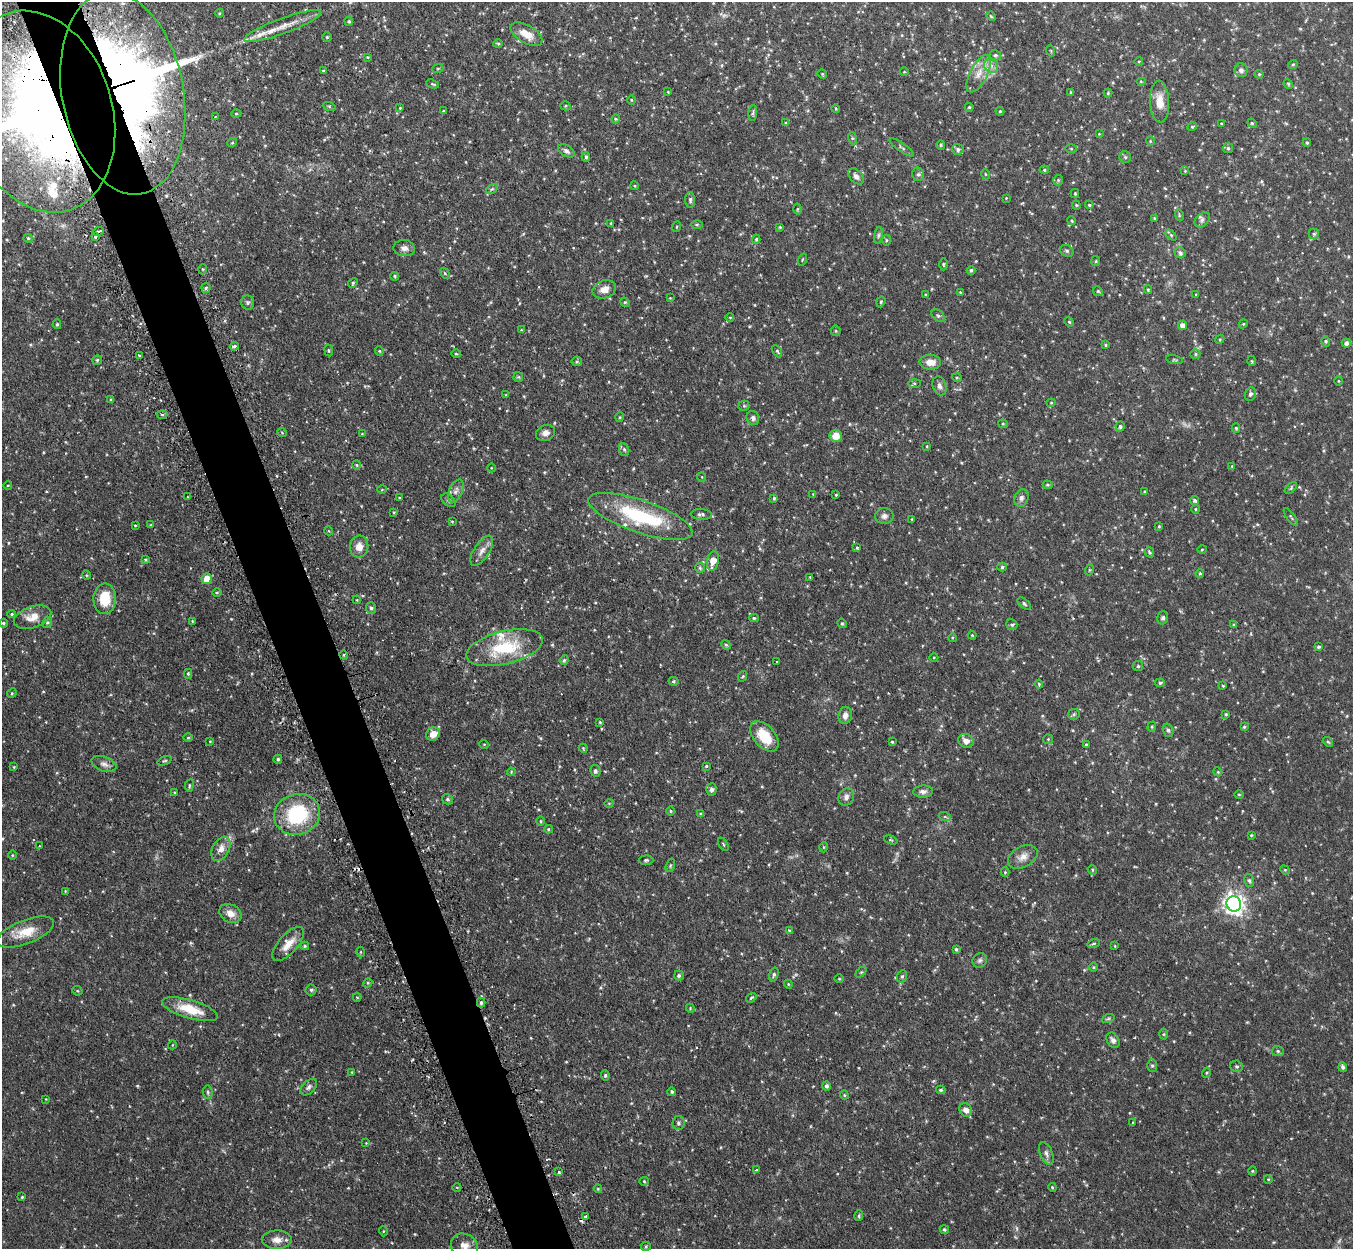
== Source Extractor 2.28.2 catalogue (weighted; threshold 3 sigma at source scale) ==
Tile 11 of 4 x 4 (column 3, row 3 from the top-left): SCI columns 2744-4094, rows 1422-2668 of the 5485 x 5464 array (HDU 1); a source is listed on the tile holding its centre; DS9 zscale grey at full resolution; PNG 1355 x 1251 px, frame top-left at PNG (2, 2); each listed source drawn as its Kron ellipse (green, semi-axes under 4 px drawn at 4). Shown black and unused: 5% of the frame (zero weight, under 2 of 3 exposures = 4% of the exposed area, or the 3 px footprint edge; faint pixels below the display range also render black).
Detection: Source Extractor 2.28.2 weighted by HDU 2 'WHT'; one run over the whole footprint, this tile lists its part. Background 0.0971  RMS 0.0069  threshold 0.0311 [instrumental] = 3 sigma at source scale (4.5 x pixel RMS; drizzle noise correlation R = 1.50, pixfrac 1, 0.05/0.05 arcsec/px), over >= 5 px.
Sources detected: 369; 1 too faint to see at this stretch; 2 inside a brighter object's white glare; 4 cosmic-ray / hot-pixel residue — neither listed nor drawn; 10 inside a brighter listed object's ellipse — not listed separately; the other 352 listed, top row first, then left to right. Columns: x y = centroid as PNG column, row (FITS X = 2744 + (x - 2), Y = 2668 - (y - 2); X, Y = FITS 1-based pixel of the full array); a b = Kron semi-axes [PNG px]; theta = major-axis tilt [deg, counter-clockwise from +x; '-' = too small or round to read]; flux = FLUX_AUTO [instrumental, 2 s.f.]
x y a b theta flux
220 13 4 3 - 0.55
991 16 5 4 - 0.69
349 21 5 4 - 0.85
282 26 41 7 20 12
526 34 18 9 -31 8.6
327 37 4 4 - 0.73
498 44 4 4 - 0.76
1051 51 6 3 -72 0.64
995 55 5 5 - 1
368 57 4 3 - 0.63
1139 61 4 3 - 0.53
1293 64 5 3 - 0.57
991 66 8 6 -45 2.9
438 68 5 3 - 0.61
1241 70 7 6 - 2.3
323 71 4 2 - 0.48
904 72 4 3 - 0.46
822 74 5 4 - 0.71
979 74 20 8 62 7.5
1259 74 4 4 - 0.71
1141 81 5 4 - 0.7
433 84 7 3 -20 0.74
1288 84 5 4 - 0.77
668 92 4 2 - 0.53
123 93 102 60 -79 620
1071 93 4 3 - 1.1
1108 93 4 4 - 0.84
631 100 5 3 - 0.59
1160 102 21 9 -88 9.1
329 106 6 4 -19 0.9
565 106 5 4 - 0.81
969 107 4 4 - 0.78
400 108 3 3 - 0.48
836 109 4 3 - 0.56
444 111 4 3 - 0.7
1000 111 4 4 - 0.73
39 112 103 73 -73 770
753 113 8 3 85 0.98
236 114 5 3 - 0.66
215 117 3 2 - 0.75
616 119 4 4 - 0.8
786 123 4 4 - 0.76
1221 123 3 2 - 0.51
1252 123 5 4 - 0.85
1192 127 5 4 - 0.86
1099 134 4 4 - 0.55
852 138 6 4 -72 0.77
1150 141 5 4 - 0.67
232 143 5 3 - 0.61
1307 143 4 3 - 0.82
941 145 5 4 - 0.8
902 147 14 4 -35 1.4
1228 148 5 5 - 1.1
958 149 6 5 - 1.8
1071 149 5 3 - 0.64
566 151 9 5 -33 2.1
586 157 5 4 - 1.2
1125 157 6 5 - 1
1044 170 5 4 - 0.83
1185 171 4 3 - 0.52
918 174 7 6 - 1.5
985 174 5 3 - 0.55
856 176 9 6 -45 2.7
1058 180 5 5 - 0.82
635 186 4 3 - 0.65
492 189 6 4 33 1
1075 194 4 4 - 0.62
1006 198 3 3 - 0.43
690 200 8 5 -88 1.7
1076 205 4 4 - 0.7
1089 205 4 3 - 0.78
798 209 5 3 - 0.77
1179 215 6 3 -74 0.8
1154 218 3 3 - 0.66
1202 220 9 6 45 1.8
1072 221 4 3 - 0.73
611 223 4 2 - 0.46
697 225 6 4 1 0.96
676 227 5 3 - 0.59
780 227 4 3 - 0.68
98 231 6 3 16 2.7
1314 234 5 5 - 1.1
878 235 8 4 81 1.2
1171 235 6 4 -45 0.96
95 237 3 3 - 1.5
28 238 4 4 - 0.76
756 239 4 4 - 0.89
886 240 5 3 - 0.78
404 248 11 8 -4 3.1
1067 251 7 5 -27 1.1
1180 253 6 5 - 1.8
802 259 6 3 71 0.58
1096 261 5 4 - 0.79
943 264 6 3 -89 0.67
203 269 5 3 - 0.69
971 270 4 4 - 1.2
445 273 6 4 -60 0.76
395 276 4 3 - 0.68
353 283 5 4 - 0.85
206 288 5 4 - 1.2
604 289 12 9 21 5.3
1148 290 4 4 - 0.75
1098 291 5 4 - 0.88
960 292 3 3 - 0.5
1196 294 3 3 - 0.53
925 295 4 2 - 0.54
670 298 4 4 - 0.5
248 302 7 6 - 1.4
625 302 5 4 - 0.77
881 302 6 4 69 0.83
938 316 7 5 -38 1.3
730 318 4 3 - 0.53
1069 322 5 4 - 0.75
57 324 5 4 - 0.93
1243 324 4 3 - 0.6
1183 325 5 4 - 3.9
521 330 4 3 - 0.57
836 331 5 4 - 0.93
1220 339 5 3 - 0.64
1326 341 5 4 - 0.94
1346 343 4 4 - 2.4
1105 345 4 3 - 0.75
234 346 4 3 - 1.1
329 350 6 3 -81 0.67
379 351 4 4 - 0.67
777 351 6 4 -60 0.99
456 354 4 3 - 0.65
1195 354 5 4 - 0.96
140 355 3 2 - 1.3
97 360 5 5 - 0.94
1174 360 8 3 -13 0.81
577 361 5 5 - 0.9
1252 361 5 3 - 0.64
930 362 11 7 -3 6.6
518 377 5 5 - 0.86
957 378 5 3 - 0.66
1338 381 4 3 - 0.48
914 383 6 4 2 0.9
939 386 10 6 -70 2.4
1250 394 7 5 67 1.6
506 395 4 3 - 0.48
111 400 3 3 - 0.98
1051 403 4 4 - 0.69
744 406 5 5 - 0.86
162 414 5 3 - 1.1
620 417 5 3 - 0.56
753 418 7 6 - 2.1
1003 424 4 4 - 0.68
1120 426 5 4 - 1.3
1236 428 5 4 - 0.96
282 433 5 3 - 0.62
545 433 10 7 19 3.4
362 434 3 3 - 0.49
836 436 6 6 - 8.2
927 446 4 3 - 0.54
624 450 6 5 - 1.3
356 465 4 3 - 0.62
1232 466 4 3 - 0.48
491 468 4 3 - 0.43
702 477 5 3 - 0.52
8 485 4 3 - 0.52
1047 485 5 4 - 0.96
1291 488 7 4 46 0.94
382 490 5 3 - 0.56
456 491 12 6 66 3
1144 491 3 3 - 0.59
813 494 4 4 - 0.49
836 495 3 2 - 0.68
188 497 3 2 - 0.55
399 497 3 2 - 0.43
774 498 4 3 - 0.88
1021 498 9 7 68 2.5
449 500 8 5 -40 1.6
1194 501 5 4 - 1.4
1195 509 5 3 - 0.68
394 512 3 3 - 0.59
701 514 10 5 -4 1.9
640 516 55 16 -19 55
884 516 9 8 - 3
1291 517 10 3 -55 1
912 519 4 2 - 0.43
452 521 4 2 - 0.55
135 525 3 3 - 0.6
151 525 4 4 - 0.64
1159 526 3 3 - 0.61
329 531 4 3 - 0.5
359 546 11 9 83 5.9
857 548 4 4 - 1.1
1202 550 5 3 - 0.58
482 551 17 7 58 4.6
1150 552 6 4 -63 0.95
145 560 3 3 - 0.68
713 561 10 6 78 9.2
1002 567 5 4 - 1.1
700 568 5 5 - 0.95
1089 570 5 3 - 0.7
1200 573 4 3 - 0.77
86 575 5 3 - 0.65
810 577 3 2 - 0.52
207 579 5 5 - 11
217 592 4 3 - 0.68
105 599 15 11 89 16
357 600 4 3 - 0.54
1024 604 8 4 -41 1.4
371 608 6 5 - 1.3
12 614 4 3 - 0.8
32 617 19 10 18 7.6
754 618 5 4 - 0.98
1163 618 6 5 - 1.4
192 621 4 3 - 0.5
47 622 6 4 68 0.93
3 623 4 4 - 1
842 623 5 4 - 0.82
1012 625 6 5 - 1.3
1234 625 3 3 - 0.63
972 635 4 3 - 0.57
952 638 4 3 - 0.57
726 645 5 4 - 0.81
1319 647 4 3 - 1
504 648 39 16 14 35
344 655 4 3 - 0.62
934 657 4 3 - 0.5
564 660 5 4 - 0.92
776 662 3 3 - 1.5
1138 666 5 5 - 0.9
188 674 5 4 - 0.85
743 676 5 3 - 0.67
673 681 5 4 - 0.93
1160 683 5 4 - 1.4
1039 684 4 4 - 0.71
1223 686 4 3 - 0.69
12 693 5 4 - 0.73
1074 714 6 5 - 1.1
1226 714 4 3 - 0.74
845 715 8 6 79 3.3
600 722 4 3 - 0.67
1152 727 5 4 - 0.87
1244 727 4 4 - 0.77
1168 730 7 5 -72 1.4
433 734 7 6 - 5.3
764 736 18 10 -49 18
188 738 4 3 - 0.6
1048 739 5 4 - 0.78
210 741 4 4 - 0.57
966 741 8 6 -33 4.2
892 742 4 3 - 0.8
1328 742 6 4 -40 0.94
484 744 5 3 - 0.54
1086 744 3 3 - 1
583 748 4 3 - 0.59
278 759 4 4 - 1.2
165 761 7 3 20 0.86
104 764 13 7 -19 3
706 766 3 3 - 0.75
14 767 4 3 - 0.53
595 771 6 5 - 1.5
511 772 4 3 - 0.51
1218 772 4 3 - 0.6
189 785 6 3 81 0.8
711 789 6 5 - 2.4
923 791 10 6 3 2.4
175 792 4 3 - 0.7
1239 794 5 3 - 0.63
846 797 9 7 62 2.6
447 799 6 5 - 1.3
609 803 4 3 - 0.52
671 811 5 3 - 0.66
297 814 23 20 17 45
701 814 4 4 - 1
945 817 6 4 -19 0.98
540 821 4 3 - 0.68
548 829 4 4 - 0.85
1251 835 4 3 - 0.65
891 840 7 4 -18 0.84
723 844 7 3 -60 0.72
39 846 3 2 - 0.44
824 847 5 3 - 0.56
221 849 13 8 61 5.1
12 855 5 3 - 0.58
1023 857 16 10 28 5.3
646 860 7 4 1 1.1
670 865 7 4 71 1
1092 870 5 4 - 0.85
1285 870 5 4 - 0.63
1005 872 4 4 - 0.72
1249 880 6 5 - 1.1
65 891 4 3 - 0.51
1234 904 8 7 - 380
230 913 12 9 -28 5.1
789 930 4 4 - 0.59
25 932 30 11 21 13
1094 943 6 4 16 0.99
288 944 21 9 48 7.6
305 946 4 4 - 0.93
1115 946 4 3 - 0.55
956 949 4 3 - 1.2
361 952 5 3 - 0.55
980 960 8 6 44 1.7
1094 967 5 3 - 0.54
861 972 6 4 44 0.9
774 974 7 4 73 1.3
679 975 5 5 - 1.3
902 976 6 5 - 1.2
839 979 5 3 - 0.62
368 983 5 4 - 0.78
788 984 4 3 - 0.62
311 990 5 5 - 1.4
77 991 5 4 - 0.75
357 997 4 2 - 0.45
751 998 5 3 - 0.68
481 1003 5 4 - 1.4
690 1008 4 3 - 0.6
190 1009 29 9 -16 17
1108 1019 6 4 19 0.99
1164 1034 5 3 - 0.73
1113 1040 8 6 -56 2.2
172 1045 4 3 - 0.47
1278 1051 6 5 - 1.1
1152 1066 6 5 - 1.2
1237 1066 6 5 - 1.2
1343 1067 4 4 - 1.5
352 1072 3 3 - 0.56
1206 1073 5 3 - 0.67
605 1075 5 4 - 1.1
826 1086 4 4 - 1.6
309 1087 10 6 44 1.9
941 1090 5 3 - 0.96
208 1092 7 4 -83 1.1
672 1092 4 4 - 1.1
844 1095 4 4 - 0.67
46 1099 3 3 - 0.48
966 1110 7 6 - 3.3
1132 1122 3 3 - 0.86
678 1123 7 6 - 1.8
366 1143 3 3 - 0.48
1046 1153 12 6 -67 2.4
756 1170 4 4 - 0.72
1252 1171 4 4 - 0.66
559 1172 3 3 - 3.5
1268 1179 4 3 - 0.49
644 1181 4 4 - 0.82
457 1187 4 3 - 0.51
1052 1187 4 3 - 0.67
598 1189 4 4 - 0.62
22 1197 4 3 - 0.66
585 1216 3 2 - 1.3
859 1216 5 4 - 0.94
944 1229 5 4 - 1.1
383 1231 5 3 - 0.57
277 1240 15 9 0 5.1
464 1246 14 12 -29 5.8
646 1246 5 4 - 0.86
Overlapping masked pixels (flux is a lower limit): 2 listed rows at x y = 123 93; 39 112
Isophote crosses this tile's border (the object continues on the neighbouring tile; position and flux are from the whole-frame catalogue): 3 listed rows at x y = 123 93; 39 112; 464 1246
Unlisted compact peaks at least as high as the median listed source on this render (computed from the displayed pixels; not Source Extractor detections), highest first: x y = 137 1086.